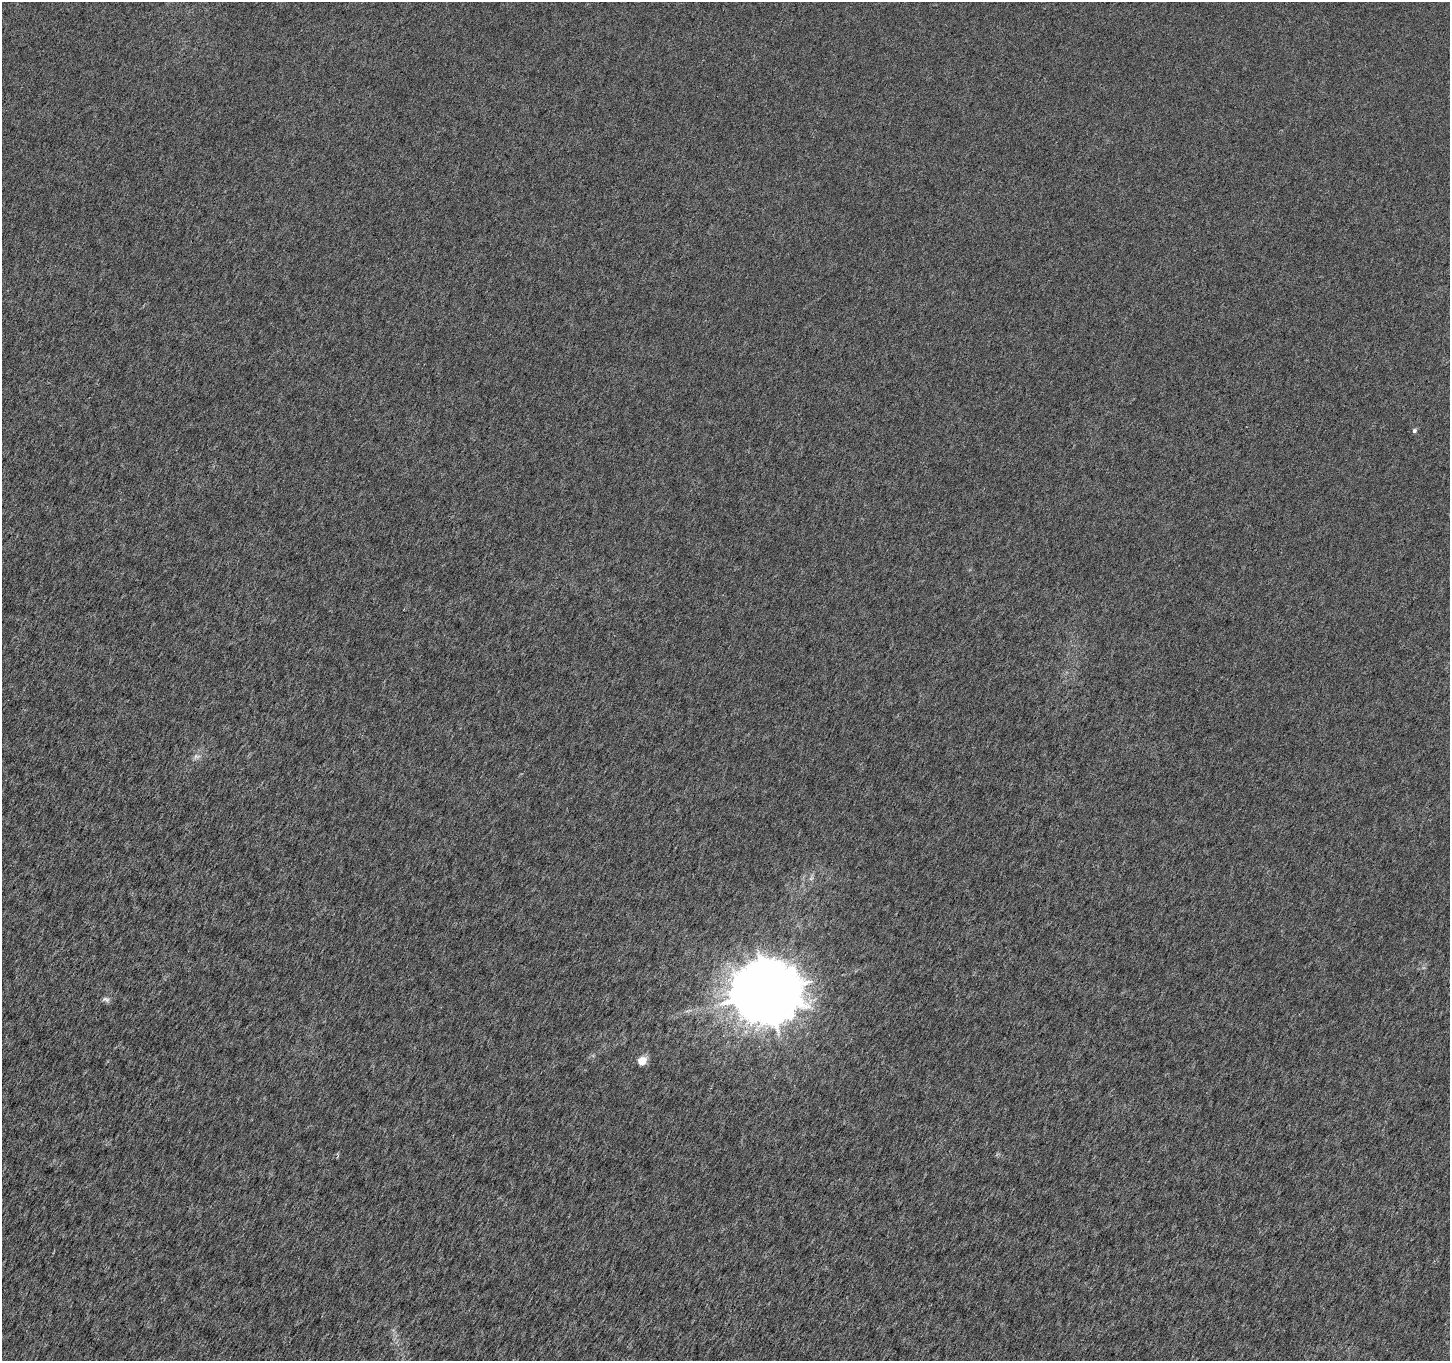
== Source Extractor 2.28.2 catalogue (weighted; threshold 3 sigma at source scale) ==
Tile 7 of 4 x 4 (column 3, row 2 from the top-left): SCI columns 2906-4353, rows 2979-4337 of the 5802 x 5892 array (HDU 1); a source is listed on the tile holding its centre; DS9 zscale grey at full resolution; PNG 1452 x 1363 px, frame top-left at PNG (2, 2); no overlay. Nothing masked; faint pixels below the display range render black.
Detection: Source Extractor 2.28.2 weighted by HDU 2 'WHT'; one run over the whole footprint, this tile lists its part. Background 1.34e-04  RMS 0.0017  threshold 0.00696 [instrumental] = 3 sigma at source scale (4.09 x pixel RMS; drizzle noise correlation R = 1.36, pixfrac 0.8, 0.0396/0.0396 arcsec/px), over >= 5 px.
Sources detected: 6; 1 too faint to see at this stretch — not listed; the other 5 listed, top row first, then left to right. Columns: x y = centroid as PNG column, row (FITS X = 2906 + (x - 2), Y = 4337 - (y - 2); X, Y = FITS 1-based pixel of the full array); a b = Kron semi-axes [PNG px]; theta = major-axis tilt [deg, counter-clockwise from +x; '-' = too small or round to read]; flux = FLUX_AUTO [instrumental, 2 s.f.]
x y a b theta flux
1414 431 5 4 - 0.39
197 756 11 5 0 0.53
768 992 20 18 0 1400
106 999 10 6 -13 0.49
642 1061 5 5 - 4.1